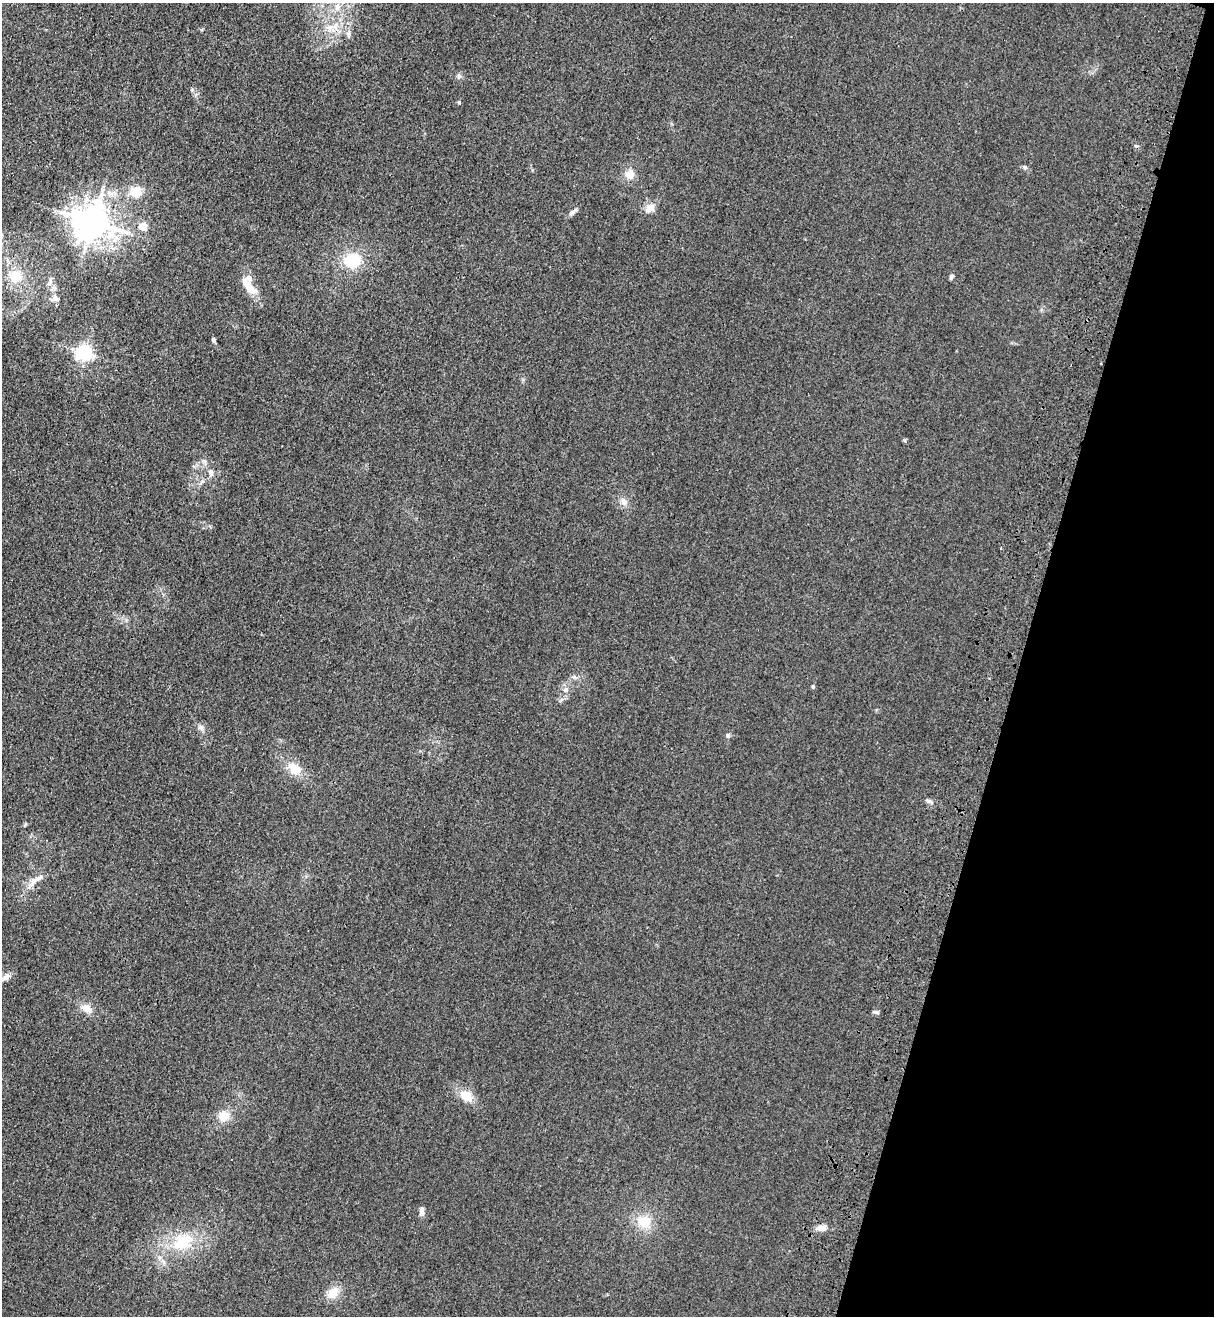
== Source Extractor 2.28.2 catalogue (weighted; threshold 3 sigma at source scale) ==
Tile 8 of 4 x 4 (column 4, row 2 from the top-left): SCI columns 4008-5219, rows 2672-3985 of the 5463 x 5344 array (HDU 1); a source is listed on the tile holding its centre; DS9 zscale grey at full resolution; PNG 1216 x 1318 px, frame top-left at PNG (2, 3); no overlay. Shown black and unused: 16% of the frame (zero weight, under 3 of 4 exposures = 6% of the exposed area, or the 3 px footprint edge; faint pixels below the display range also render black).
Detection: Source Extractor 2.28.2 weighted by HDU 2 'WHT'; one run over the whole footprint, this tile lists its part. Background 0.0139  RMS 0.0055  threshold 0.0247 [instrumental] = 3 sigma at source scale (4.5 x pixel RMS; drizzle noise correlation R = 1.50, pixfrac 1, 0.05/0.05 arcsec/px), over >= 5 px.
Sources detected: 46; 1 cosmic-ray / hot-pixel residue — not listed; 3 inside a brighter listed object's ellipse — not listed separately; the other 42 listed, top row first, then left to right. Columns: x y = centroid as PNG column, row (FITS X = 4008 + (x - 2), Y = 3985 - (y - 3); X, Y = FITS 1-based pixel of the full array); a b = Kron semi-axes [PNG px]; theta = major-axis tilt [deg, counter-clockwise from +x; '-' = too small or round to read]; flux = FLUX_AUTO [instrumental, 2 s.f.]
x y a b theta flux
337 7 10 8 86 4.1
335 26 15 6 32 4.8
349 33 9 7 90 2
459 76 6 5 - 1.2
459 102 4 4 - 0.82
1025 167 7 5 -28 1.2
629 174 12 12 - 5.8
136 191 14 12 9 9.3
650 207 13 10 51 5
573 212 15 5 42 1.8
93 222 11 9 -11 1300
143 226 5 5 - 17
352 260 21 16 8 20
15 276 21 17 -24 14
951 277 7 5 64 1.2
50 282 14 5 69 2.3
250 289 16 10 -41 7
55 299 16 8 3 3.1
213 340 6 4 -67 1.3
85 353 6 6 - 180
905 441 6 4 -71 0.69
204 461 6 6 - 1.5
211 472 11 7 -83 2.4
624 502 11 9 -57 3.4
575 677 9 4 -23 1.4
813 687 5 4 - 0.85
566 690 7 7 - 2.5
201 728 10 6 -63 2.1
728 736 6 6 - 1.3
294 769 18 13 -45 10
929 801 8 4 -25 1.5
35 881 36 8 39 6.8
6 977 9 7 31 3.1
86 1008 14 10 -29 5.6
876 1012 8 4 -10 1.2
467 1096 15 10 -34 9.5
224 1116 15 13 24 7.8
422 1211 11 5 87 2.4
644 1222 18 15 -18 12
822 1228 12 8 2 4.1
182 1242 31 22 26 26
333 1293 15 10 44 8.3
Isophote crosses this tile's border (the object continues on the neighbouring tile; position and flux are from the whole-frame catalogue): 1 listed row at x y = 15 276
Unlisted compact peaks at least as high as the median listed source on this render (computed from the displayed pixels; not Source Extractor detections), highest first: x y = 201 30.